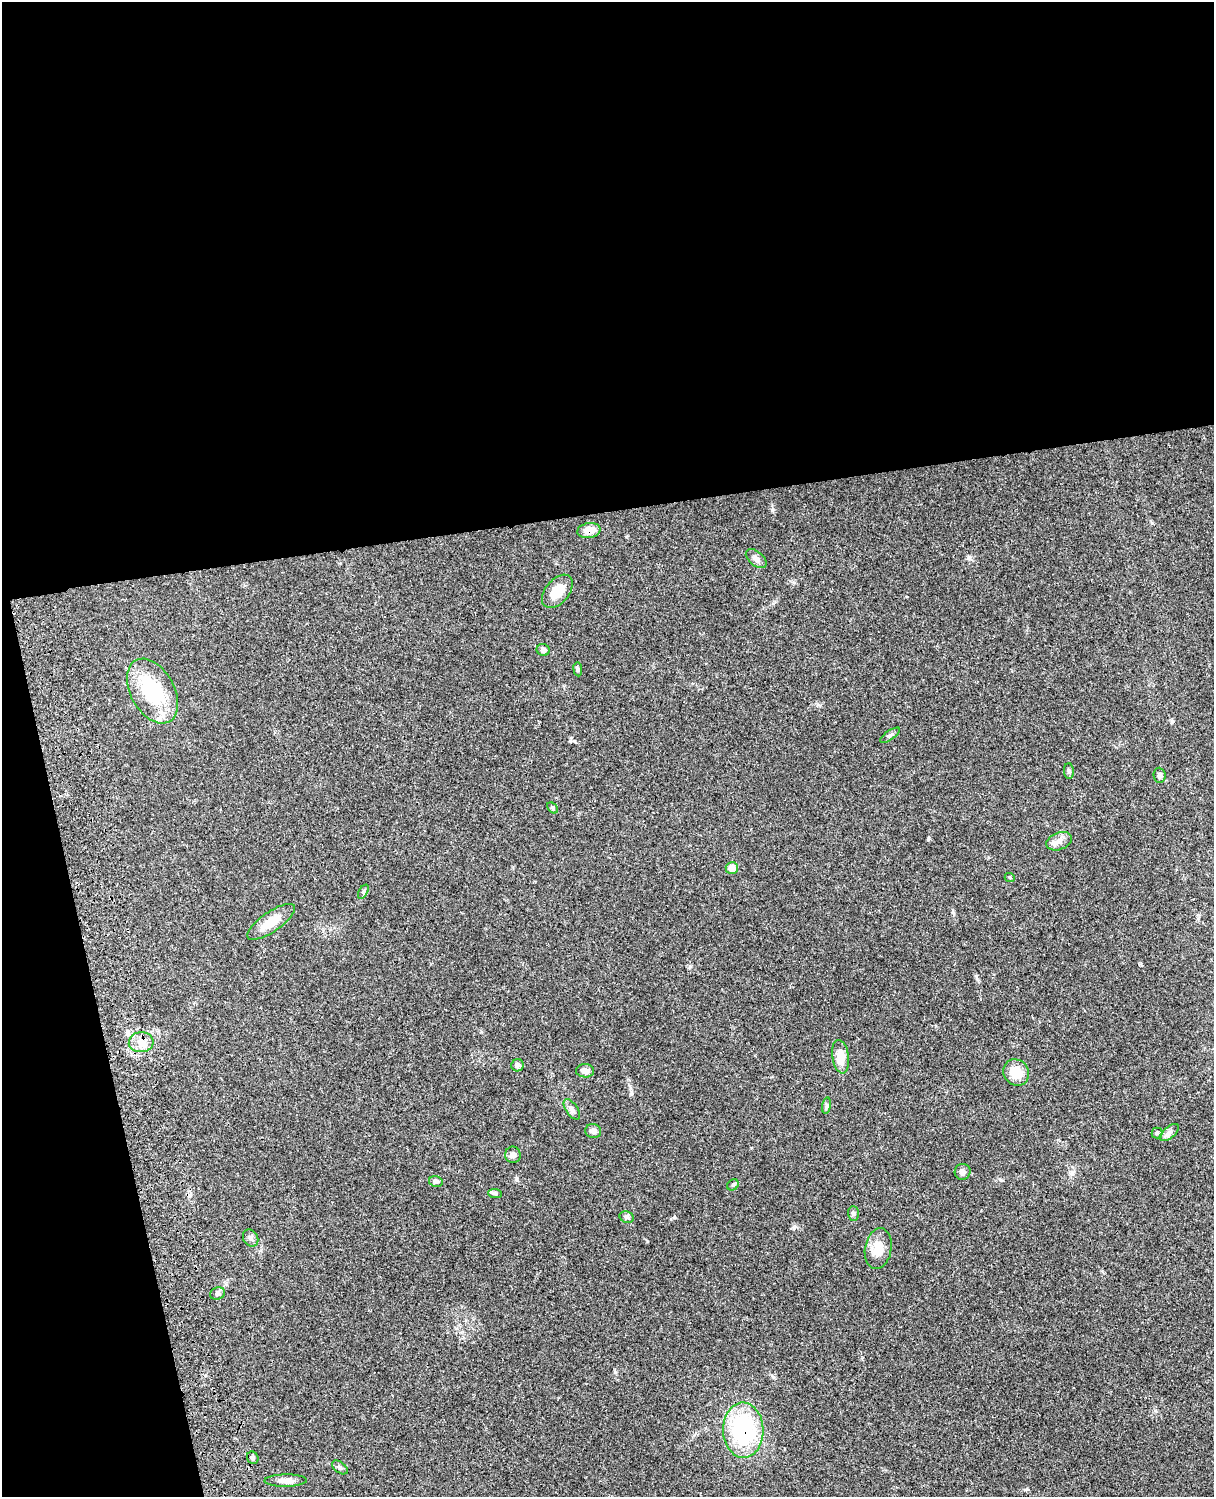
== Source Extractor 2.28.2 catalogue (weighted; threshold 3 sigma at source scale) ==
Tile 1 of 4 x 3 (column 1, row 1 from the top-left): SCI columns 122-1333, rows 3267-4761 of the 5086 x 4925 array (HDU 1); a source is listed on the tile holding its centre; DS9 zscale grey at full resolution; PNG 1216 x 1499 px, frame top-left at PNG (2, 2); each listed source drawn as its Kron ellipse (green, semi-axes under 4 px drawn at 4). Shown black and unused: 39% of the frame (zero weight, under 3 of 4 exposures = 6% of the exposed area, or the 3 px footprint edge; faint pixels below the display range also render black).
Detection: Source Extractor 2.28.2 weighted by HDU 2 'WHT'; one run over the whole footprint, this tile lists its part. Background 0.0982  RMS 0.0063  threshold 0.0284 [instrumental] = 3 sigma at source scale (4.5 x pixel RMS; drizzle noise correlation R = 1.50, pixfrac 1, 0.05/0.05 arcsec/px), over >= 5 px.
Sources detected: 39; all 39 listed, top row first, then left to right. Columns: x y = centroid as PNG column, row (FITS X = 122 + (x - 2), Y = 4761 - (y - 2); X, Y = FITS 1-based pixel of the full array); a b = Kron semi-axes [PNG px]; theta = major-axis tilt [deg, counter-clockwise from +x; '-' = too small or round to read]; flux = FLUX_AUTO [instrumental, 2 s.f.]
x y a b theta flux
589 531 12 7 9 6
756 559 12 7 -40 2.9
557 591 19 12 51 11
543 650 6 6 - 2.3
578 669 7 4 -82 1
152 691 35 21 -61 41
890 735 12 4 35 1.6
1069 771 8 5 -88 1.2
1160 775 7 6 - 2
552 808 6 4 -43 0.96
1059 841 13 8 21 3.9
732 868 6 6 - 6.3
1010 878 5 3 - 0.59
363 892 8 4 59 0.97
271 922 28 10 35 11
141 1042 12 10 4 5.9
840 1057 17 8 -81 8.2
517 1065 6 6 - 2.3
585 1071 9 6 -4 3.6
1016 1072 14 12 -51 13
827 1106 8 4 82 1.2
572 1109 11 6 -56 2.2
593 1131 8 7 - 2
1169 1132 11 6 41 2.3
1157 1133 5 5 - 1
513 1155 8 7 - 2.4
963 1172 8 8 - 2.3
436 1181 7 5 -15 1.5
733 1185 6 5 - 0.97
495 1193 7 4 -3 1.1
853 1214 7 5 -89 1.3
627 1217 7 5 -21 1.4
251 1238 9 7 -61 2
878 1249 20 13 80 9.4
217 1294 8 6 18 1.4
743 1430 27 20 -88 61
253 1458 6 5 - 1.3
340 1467 9 5 -36 1.4
286 1481 21 6 1 4
Overlapping masked pixels (flux is a lower limit): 2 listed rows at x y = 589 531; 743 1430
Unlisted compact peaks at least as high as the median listed source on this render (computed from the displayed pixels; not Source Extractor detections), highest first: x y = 928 839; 772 510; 674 1217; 794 1227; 517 1180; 976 976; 773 1377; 570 741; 969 558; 615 1372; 1001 1180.